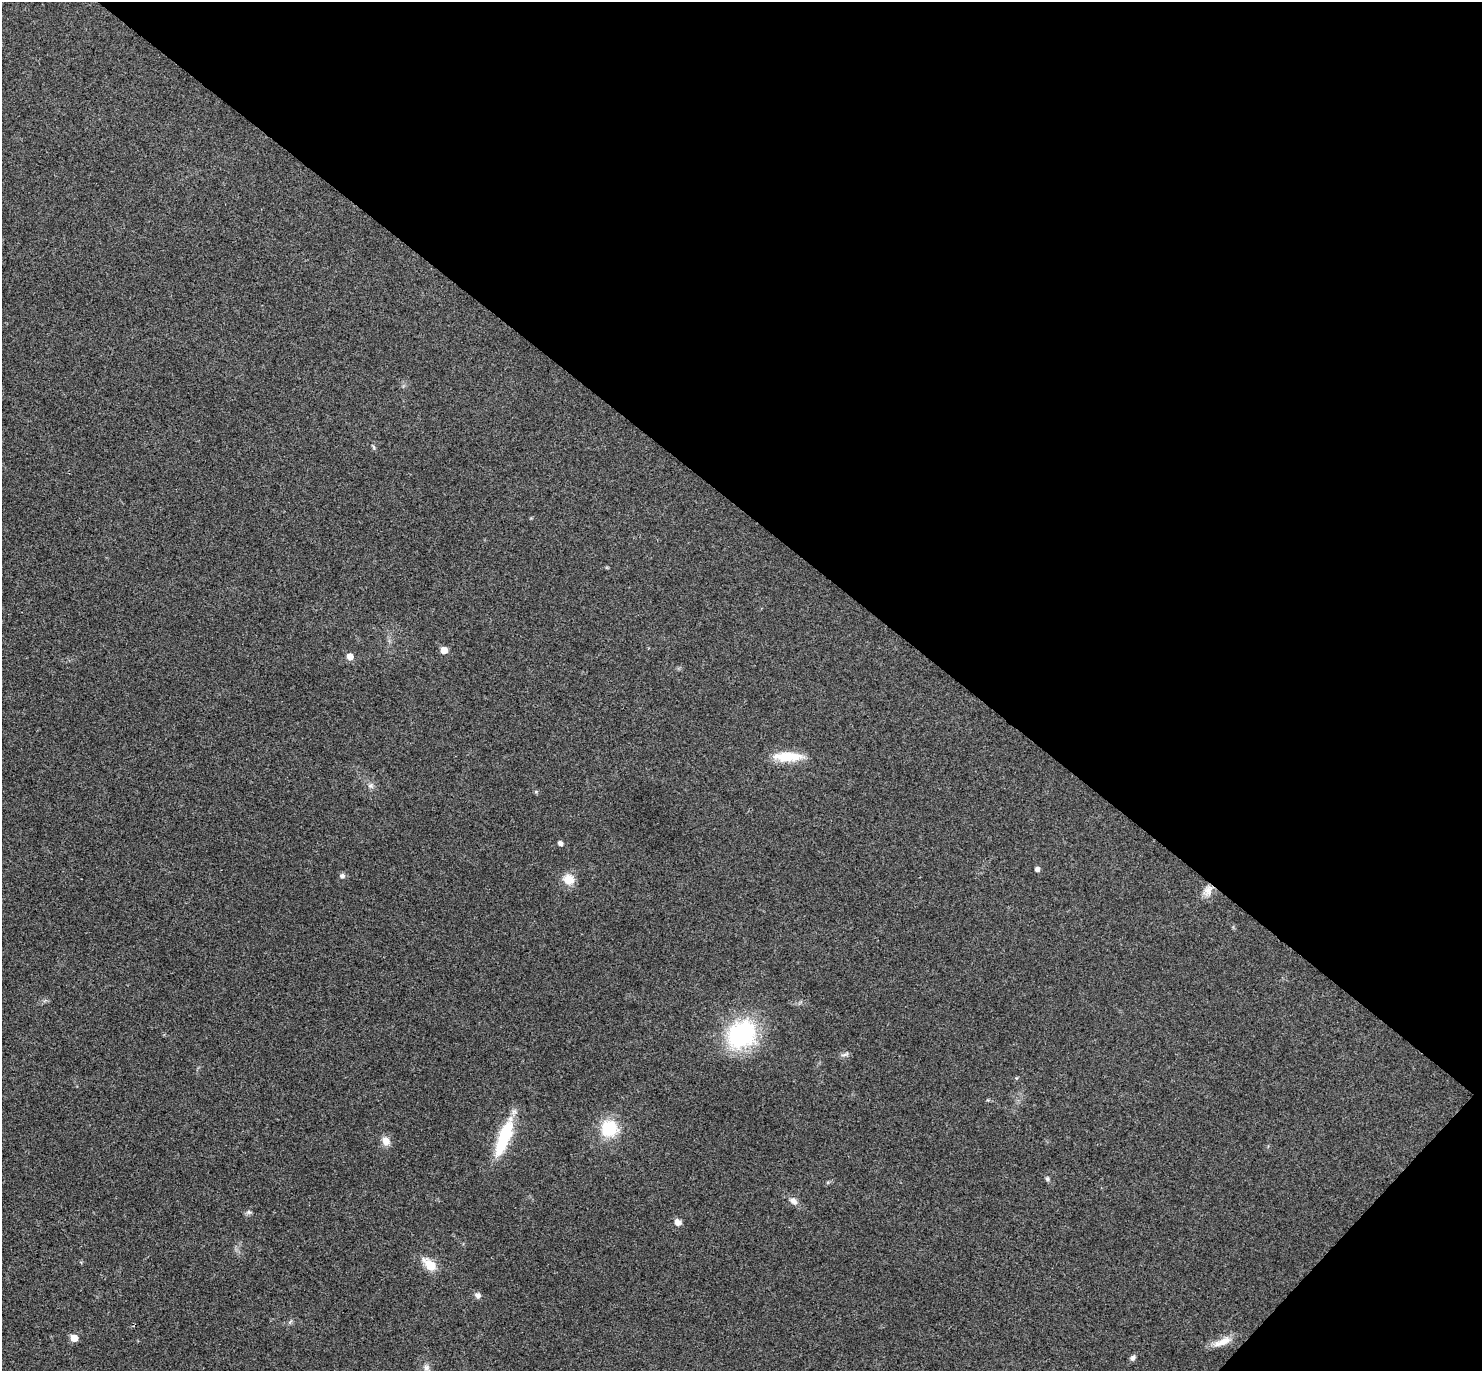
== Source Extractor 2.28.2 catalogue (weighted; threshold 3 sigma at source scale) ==
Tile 8 of 4 x 4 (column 4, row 2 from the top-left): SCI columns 4483-5962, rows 2937-4305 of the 6006 x 6014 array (HDU 1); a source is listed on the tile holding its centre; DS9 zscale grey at full resolution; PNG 1484 x 1373 px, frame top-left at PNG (2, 2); no overlay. Shown black and unused: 39% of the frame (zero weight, under 3 of 4 exposures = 6% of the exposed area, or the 3 px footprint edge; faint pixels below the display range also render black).
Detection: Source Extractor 2.28.2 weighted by HDU 2 'WHT'; one run over the whole footprint, this tile lists its part. Background 0.0286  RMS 0.0055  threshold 0.0246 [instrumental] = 3 sigma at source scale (4.5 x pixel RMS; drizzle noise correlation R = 1.50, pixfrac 1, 0.05/0.05 arcsec/px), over >= 5 px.
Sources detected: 25; all 25 listed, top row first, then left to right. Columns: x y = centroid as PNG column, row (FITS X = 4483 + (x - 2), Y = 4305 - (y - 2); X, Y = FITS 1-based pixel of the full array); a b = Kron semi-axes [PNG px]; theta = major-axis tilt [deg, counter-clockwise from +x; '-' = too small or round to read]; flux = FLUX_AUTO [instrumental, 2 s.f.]
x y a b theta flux
374 447 8 3 -71 0.79
444 650 5 5 - 6.2
350 656 5 5 - 5.3
788 757 36 11 0 15
371 786 8 7 - 1.8
560 843 5 4 - 2.3
1037 869 4 4 - 2.1
342 876 7 6 - 1.5
569 879 15 13 -28 7
1208 890 16 11 58 4.8
741 1034 23 19 37 82
845 1054 13 4 19 1.4
609 1128 18 17 - 21
504 1137 48 13 69 28
386 1141 10 9 - 4.5
1047 1179 6 5 - 0.9
793 1201 12 7 -36 3
249 1212 8 5 -19 1.1
678 1222 8 7 - 2.8
430 1265 16 9 -42 10
478 1295 8 7 - 2.1
74 1338 5 5 - 8
1222 1342 26 9 22 6.8
1133 1358 7 6 - 1.6
426 1368 15 8 -81 3.8
Overlapping masked pixels (flux is a lower limit): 1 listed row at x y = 1208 890
Isophote crosses this tile's border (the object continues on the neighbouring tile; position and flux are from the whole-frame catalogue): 1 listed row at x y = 426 1368